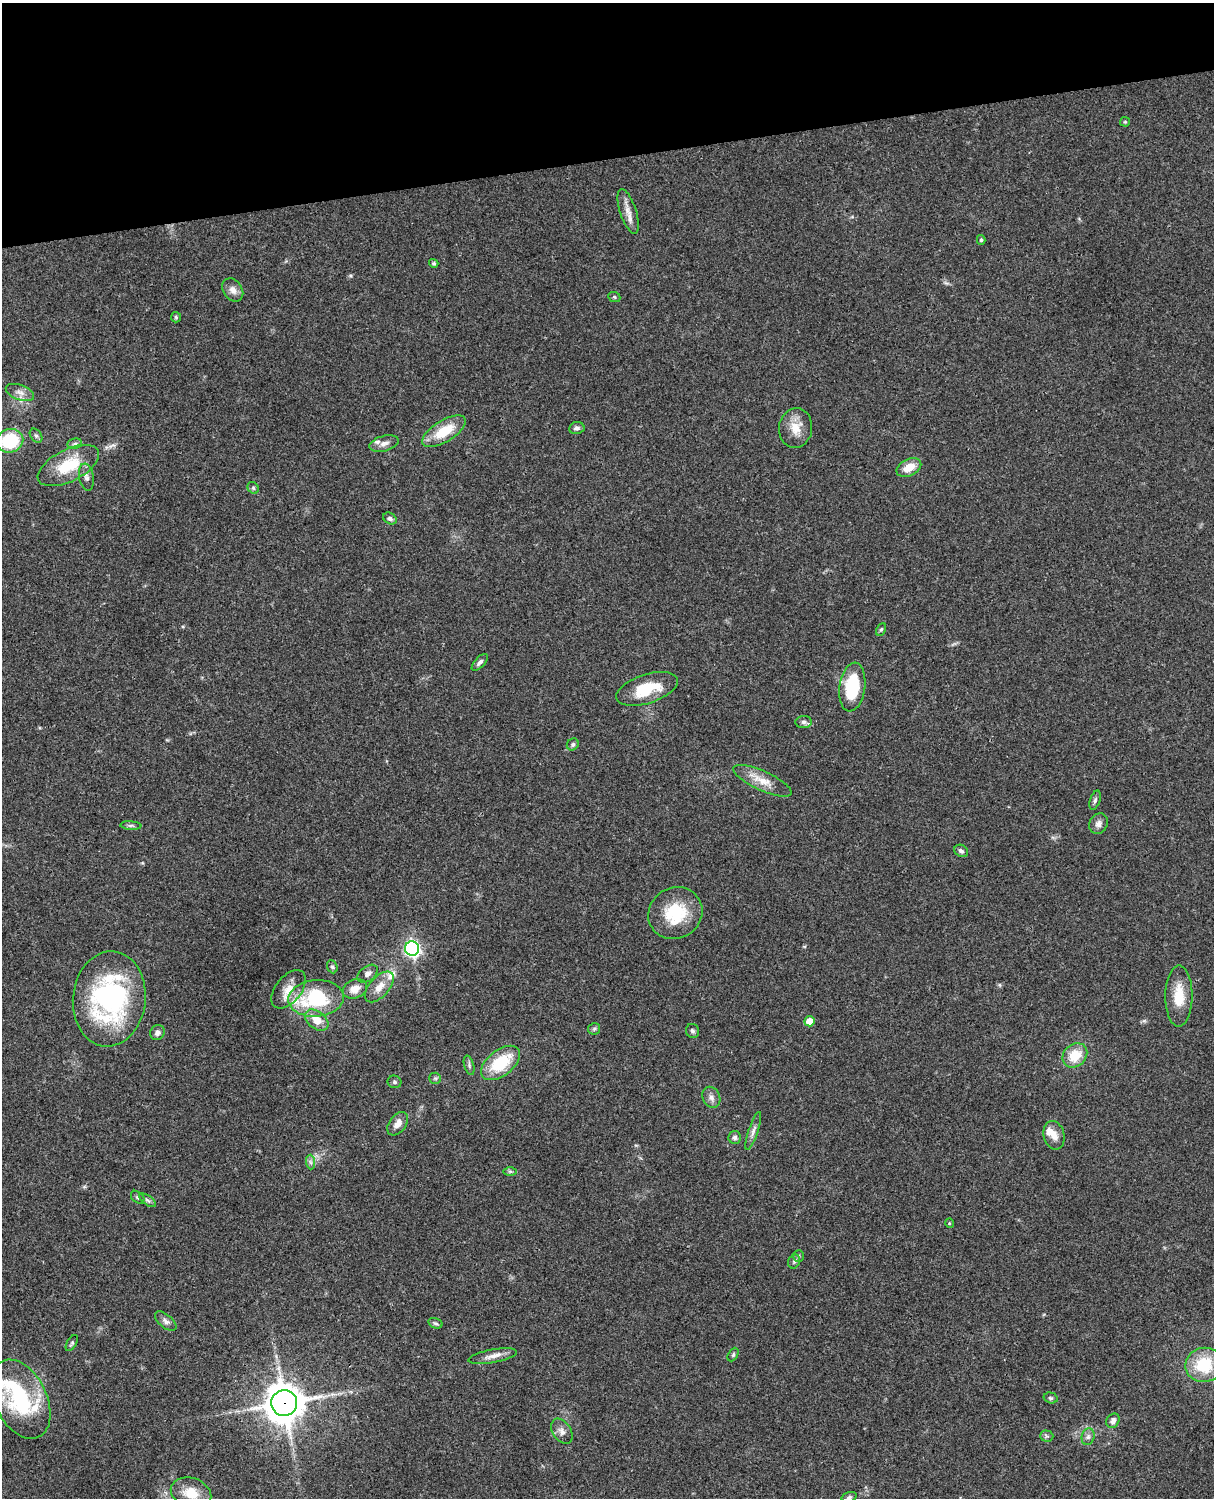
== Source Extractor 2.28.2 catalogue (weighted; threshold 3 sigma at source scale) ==
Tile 3 of 4 x 3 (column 3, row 1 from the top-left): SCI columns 2546-3757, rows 3268-4763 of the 5088 x 4927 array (HDU 1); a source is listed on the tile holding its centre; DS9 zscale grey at full resolution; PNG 1216 x 1500 px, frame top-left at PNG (2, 3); each listed source drawn as its Kron ellipse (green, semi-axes under 4 px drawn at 4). Shown black and unused: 10% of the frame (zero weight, under 3 of 4 exposures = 6% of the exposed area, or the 3 px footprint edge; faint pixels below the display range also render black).
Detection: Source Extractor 2.28.2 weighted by HDU 2 'WHT'; one run over the whole footprint, this tile lists its part. Background 0.0766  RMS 0.0058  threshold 0.0261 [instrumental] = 3 sigma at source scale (4.5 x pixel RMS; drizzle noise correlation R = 1.50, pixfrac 1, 0.05/0.05 arcsec/px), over >= 5 px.
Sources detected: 85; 1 inside a brighter object's white glare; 1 long thin detection or spike segment (spike, bleed or trail) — neither listed nor drawn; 5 inside a brighter listed object's ellipse — not listed separately; the other 78 listed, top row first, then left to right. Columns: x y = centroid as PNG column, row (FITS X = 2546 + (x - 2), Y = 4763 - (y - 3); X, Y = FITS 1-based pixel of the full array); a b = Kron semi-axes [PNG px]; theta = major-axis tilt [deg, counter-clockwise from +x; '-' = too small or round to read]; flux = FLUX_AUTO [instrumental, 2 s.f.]
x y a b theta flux
1125 122 5 4 - 0.66
628 211 23 8 -72 5.3
981 240 5 4 - 0.84
434 263 5 4 - 0.79
233 290 12 9 -54 3.9
614 297 6 5 - 0.83
176 317 5 5 - 0.88
20 392 15 7 -19 3.6
577 428 8 6 8 1.7
796 428 20 16 82 9.4
444 431 24 10 32 17
36 436 8 5 -53 1.2
10 441 13 11 15 31
384 443 15 7 15 3.3
75 444 7 5 9 1.3
68 466 33 16 27 22
909 467 13 8 26 8.3
86 477 14 7 -80 2.7
253 488 6 5 - 0.98
390 518 7 5 -31 1.6
881 629 6 4 62 0.9
480 662 10 5 47 1.8
852 687 24 13 82 29
647 689 32 14 18 19
804 722 8 6 -2 1.8
573 744 6 5 - 1.1
762 781 32 9 -25 8.9
1095 800 10 5 72 1.4
1098 824 11 9 61 2.8
131 826 10 4 -4 1.2
961 851 7 5 -34 1.5
675 913 28 25 33 27
412 948 7 7 - 160
332 967 7 5 -67 1.2
367 974 11 7 37 2.5
379 987 18 10 48 6.7
288 989 22 13 52 8.5
355 989 12 9 22 6.4
1179 996 30 13 90 13
316 998 28 18 4 45
109 999 48 36 84 100
317 1020 13 8 -38 8.1
810 1021 5 5 - 9.8
594 1029 6 5 - 1.1
693 1031 7 6 - 1.5
157 1033 8 7 - 2.4
1075 1055 13 11 44 13
501 1063 22 12 38 26
469 1065 10 5 -73 1.3
435 1078 6 5 - 1
394 1082 7 6 - 1.3
711 1097 11 8 -66 2.9
398 1124 13 8 53 4.7
753 1131 20 4 71 2.7
1054 1135 14 10 -77 4.9
735 1137 6 6 - 1.6
310 1162 7 4 -88 1.5
510 1171 7 4 0 1
138 1197 7 5 -41 1.1
148 1200 10 4 -36 1.3
949 1223 5 3 - 0.44
799 1256 6 5 - 0.94
794 1261 7 5 74 1.3
166 1321 13 6 -40 2.4
435 1323 7 5 -16 1.1
72 1343 9 4 60 1.1
733 1355 7 5 63 0.97
493 1356 24 6 10 4.7
1204 1365 19 17 12 24
1051 1398 7 5 -15 1.1
20 1399 42 26 -64 58
284 1403 13 13 - 1300
1113 1421 8 6 59 2.7
562 1431 14 9 -56 3.5
1047 1436 7 5 -2 1.1
1088 1437 8 6 74 1.9
191 1493 20 15 -16 12
849 1497 8 4 15 1.2
Overlapping masked pixels (flux is a lower limit): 1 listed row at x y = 284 1403
Isophote crosses this tile's border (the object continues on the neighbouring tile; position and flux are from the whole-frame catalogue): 2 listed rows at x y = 10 441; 20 1399